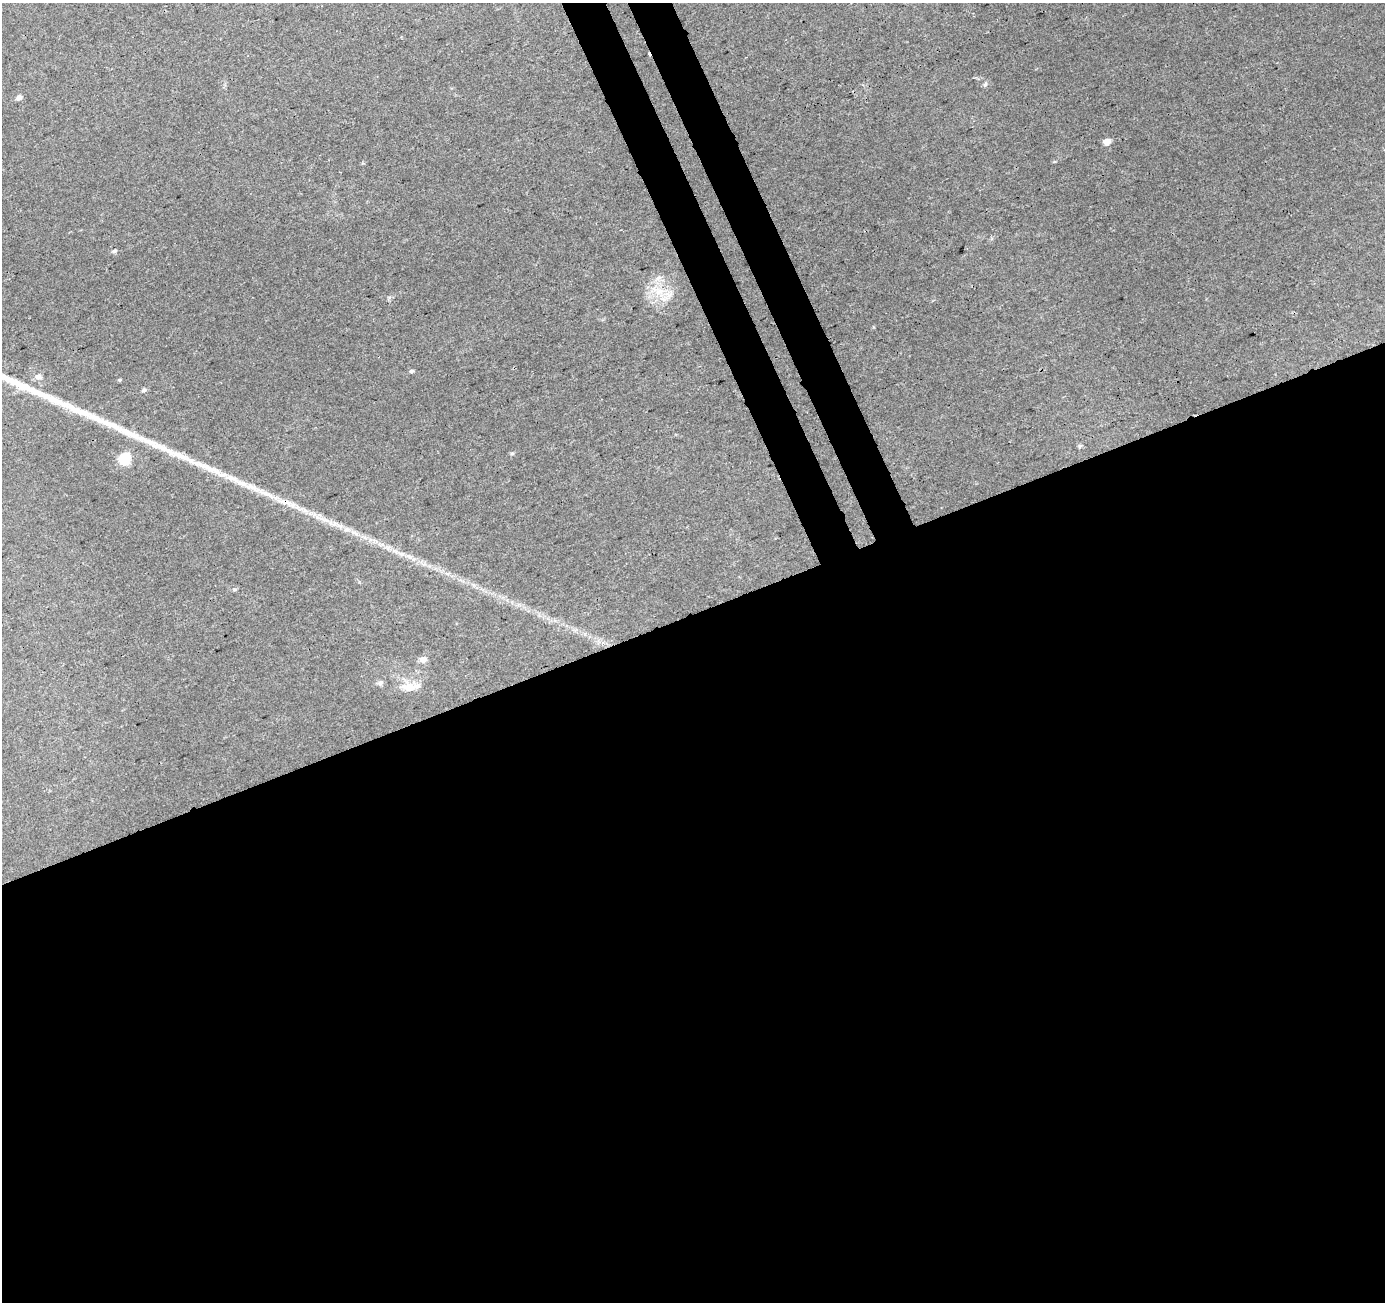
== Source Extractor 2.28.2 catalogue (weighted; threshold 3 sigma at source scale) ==
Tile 15 of 4 x 4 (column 3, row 4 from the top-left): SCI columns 2822-4204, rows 107-1406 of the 5646 x 5464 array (HDU 1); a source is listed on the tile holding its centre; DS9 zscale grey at full resolution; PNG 1387 x 1304 px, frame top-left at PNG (2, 3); no overlay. Shown black and unused: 56% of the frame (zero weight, under 3 of 4 exposures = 5% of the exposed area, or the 3 px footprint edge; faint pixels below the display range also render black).
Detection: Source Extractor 2.28.2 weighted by HDU 2 'WHT'; one run over the whole footprint, this tile lists its part. Background 0.0269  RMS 0.0036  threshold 0.0163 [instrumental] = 3 sigma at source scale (4.5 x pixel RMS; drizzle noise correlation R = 1.50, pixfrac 1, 0.0396/0.0396 arcsec/px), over >= 5 px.
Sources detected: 23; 1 cosmic-ray / hot-pixel residue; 1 long thin detection or spike segment (spike, bleed or trail) — not listed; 1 inside a brighter listed object's ellipse — not listed separately; the other 20 listed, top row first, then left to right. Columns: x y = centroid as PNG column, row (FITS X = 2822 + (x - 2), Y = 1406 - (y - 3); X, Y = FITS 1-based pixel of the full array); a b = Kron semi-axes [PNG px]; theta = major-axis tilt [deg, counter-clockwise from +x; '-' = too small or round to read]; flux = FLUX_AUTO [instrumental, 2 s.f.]
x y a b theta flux
985 84 8 5 63 0.76
19 97 6 6 - 1.5
1107 142 5 5 - 4.7
114 251 7 4 15 0.72
659 291 16 12 -18 6.9
411 371 5 5 - 0.71
38 377 8 7 - 2
119 380 4 4 - 0.44
144 390 6 5 - 0.81
1080 446 6 5 - 0.61
512 453 5 4 - 0.56
125 459 6 6 - 37
241 483 28 8 -23 5.9
284 501 25 7 -17 4.5
322 519 29 5 -20 4.9
409 556 11 5 -27 1.8
234 589 6 4 6 0.54
423 659 6 6 - 3.1
380 683 7 6 - 1.2
409 687 26 12 5 5.6
Overlapping masked pixels (flux is a lower limit): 1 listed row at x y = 284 501